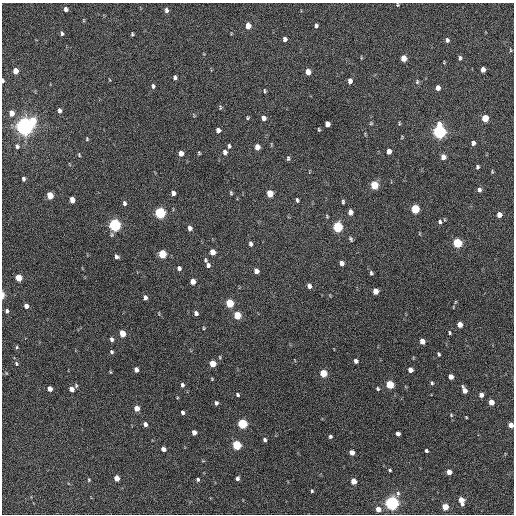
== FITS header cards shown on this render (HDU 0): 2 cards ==
NAXIS1  =                  512 / Axis length
NAXIS2  =                  512 / Axis length

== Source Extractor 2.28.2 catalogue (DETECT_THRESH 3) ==
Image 512 x 512 px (HDU 0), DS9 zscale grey, 1 PNG px = 1 image px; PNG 516 x 516 px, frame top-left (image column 1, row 512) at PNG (2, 3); no overlay
Background 236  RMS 15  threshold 45.3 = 3 sigma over >= 5 px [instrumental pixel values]
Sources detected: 153; all 153 listed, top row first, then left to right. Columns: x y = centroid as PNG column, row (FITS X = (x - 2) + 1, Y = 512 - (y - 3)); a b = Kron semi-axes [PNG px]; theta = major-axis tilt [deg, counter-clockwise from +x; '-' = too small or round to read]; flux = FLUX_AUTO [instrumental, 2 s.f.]
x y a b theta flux
398 5 5 3 - 990
66 9 5 4 - 3500
166 10 6 4 -80 2900
316 25 5 4 - 2000
248 26 5 4 - 11000
62 33 6 4 -80 1900
132 34 4 3 - 1200
285 39 5 4 - 3400
447 40 6 5 - 2500
511 50 5 3 - 940
403 58 5 4 - 14000
460 58 6 4 85 2200
483 69 5 4 - 6100
15 71 5 4 - 11000
308 72 5 4 - 9500
175 78 5 4 - 2500
110 80 4 3 - 690
3 81 4 2 - 2200
350 81 6 4 85 4600
417 82 7 5 77 1800
153 86 6 4 -88 2200
438 88 5 4 - 5600
265 91 5 3 - 1200
220 107 6 4 -83 1200
59 110 5 3 - 2700
12 113 5 4 - 7000
248 118 5 3 - 1100
263 118 6 4 -75 5400
485 118 5 5 - 23000
33 121 8 6 -83 21000
371 123 5 5 - 1200
327 124 5 4 - 7000
399 124 5 3 - 1000
24 126 6 5 - 800000
319 129 4 3 - 1000
218 130 5 4 - 4200
439 131 7 5 -89 290000
402 137 5 3 - 850
87 139 5 4 - 1100
473 143 5 4 - 3300
17 146 5 4 - 2000
229 146 6 4 85 1800
257 147 5 4 - 9100
389 151 5 4 - 6500
225 152 6 5 - 4400
181 153 5 4 - 7500
199 153 3 3 - 1100
79 155 5 4 - 1100
443 157 6 5 - 5700
288 158 6 4 90 1700
477 167 4 3 - 1800
492 172 5 4 - 1000
23 179 4 3 - 2400
374 185 6 5 - 32000
479 190 5 4 - 3100
173 193 5 4 - 4200
231 193 5 3 - 1300
270 193 5 5 - 19000
50 195 5 4 - 21000
72 200 5 4 - 10000
297 200 5 3 - 1700
343 202 5 3 - 1600
124 203 6 4 -78 2400
415 209 5 5 - 49000
350 212 6 4 89 5700
160 213 6 5 - 130000
499 215 5 4 - 6800
440 222 6 4 -71 2000
114 225 6 5 - 220000
338 227 6 5 - 87000
190 228 6 4 -85 4600
351 239 6 4 -63 1700
457 243 5 5 - 72000
251 244 6 4 -84 2600
212 252 5 4 - 11000
162 254 5 5 - 36000
116 257 5 4 - 2600
205 260 6 4 -79 1400
341 263 5 4 - 5400
208 265 6 5 - 2700
179 268 5 5 - 2700
256 271 5 4 - 6300
371 273 5 4 - 1800
18 278 5 4 - 19000
193 281 5 4 - 9200
309 286 5 4 - 4400
375 291 5 5 - 9600
3 295 8 4 90 3700
145 298 5 4 - 4100
455 302 6 3 71 970
230 303 5 5 - 39000
26 306 5 4 - 5600
7 311 6 4 88 2000
196 313 4 4 - 3100
237 315 5 5 - 27000
460 325 5 4 - 9200
204 328 4 3 - 940
122 333 5 4 - 18000
449 333 5 4 - 1300
112 339 5 4 - 2800
422 341 5 4 - 8500
17 347 5 4 - 1200
112 352 4 4 - 1600
439 354 4 3 - 1500
356 361 4 4 - 3500
16 363 6 4 -62 1700
213 364 5 4 - 19000
136 370 5 4 - 5700
410 370 5 4 - 6600
110 372 5 3 - 900
6 373 5 3 - 730
323 373 5 5 - 27000
451 377 5 4 - 6900
212 379 4 3 - 910
432 383 5 4 - 1400
390 384 5 5 - 39000
182 385 5 4 - 2100
50 389 5 4 - 6800
71 389 5 4 - 7400
378 389 5 4 - 1400
464 390 7 4 -66 6900
238 395 4 3 - 1600
481 395 5 4 - 4900
491 402 5 4 - 11000
216 403 5 4 - 2300
137 408 5 4 - 11000
183 413 4 3 - 2500
451 415 5 4 - 1200
466 417 3 2 - 810
145 424 4 4 - 4100
242 424 5 5 - 80000
511 425 4 4 - 7800
194 432 4 4 - 6100
398 434 4 4 - 3800
330 436 4 4 - 1700
265 440 5 4 - 2300
236 445 5 5 - 60000
163 449 4 4 - 5300
426 451 4 3 - 1600
352 453 5 4 - 7300
390 470 4 3 - 1300
449 472 4 4 - 8100
116 478 5 4 - 10000
237 478 5 4 - 2700
198 479 5 5 - 1800
89 480 5 4 - 1100
353 481 5 4 - 12000
312 491 4 3 - 1300
398 493 7 5 80 2400
461 500 7 4 -72 12000
392 503 5 5 - 330000
445 507 4 4 - 18000
378 509 5 4 - 9200
At the frame edge (FLAGS 8, measured only in part): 4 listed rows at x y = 398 5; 3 81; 3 295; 511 425